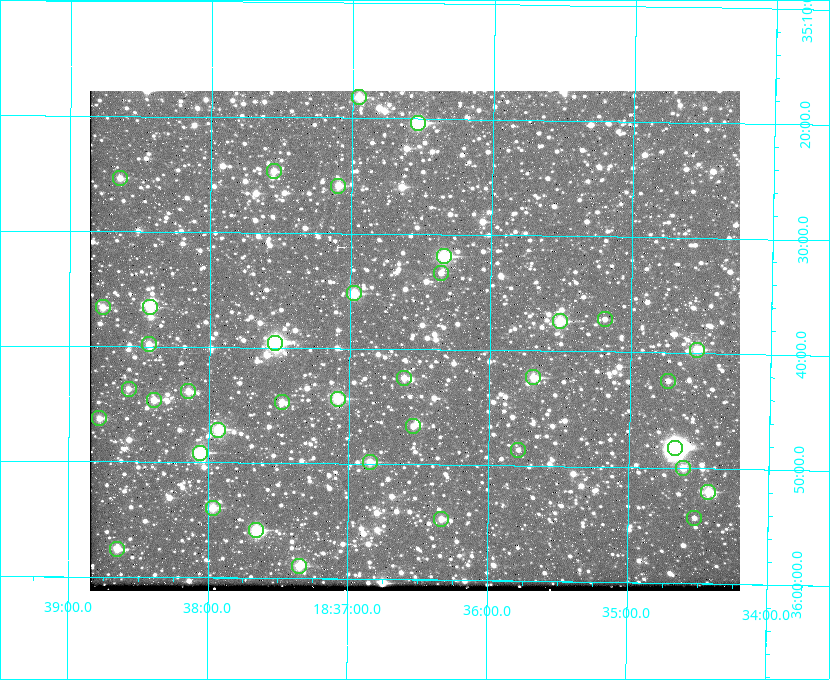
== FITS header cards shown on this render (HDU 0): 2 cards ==
NAXIS1  =                  650 / Width of table row in bytes
NAXIS2  =                  500 / Number of rows in table

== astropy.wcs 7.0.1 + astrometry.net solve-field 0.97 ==
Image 650 x 500 px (HDU 0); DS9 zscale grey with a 90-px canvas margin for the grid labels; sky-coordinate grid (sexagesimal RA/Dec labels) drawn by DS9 from the SOLVED WCS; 38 Tycho-2 reference stars matched to detected sources circled (green)
Header WCS: none
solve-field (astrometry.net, Tycho-2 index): SOLVED blind (the file carries no WCS)
Solved WCS: RA---TAN-SIP/DEC--TAN-SIP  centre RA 18:36:32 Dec +35:39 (279.13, +35.65 deg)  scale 5.21 arcsec/px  FOV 56.4' x 43.4'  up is +179 deg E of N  parity flipped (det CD > 0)
(file carries no celestial WCS; the grid is the blind solution)
Tycho-2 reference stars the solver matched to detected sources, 38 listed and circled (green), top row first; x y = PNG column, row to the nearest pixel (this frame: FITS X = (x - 90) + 1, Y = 500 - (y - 91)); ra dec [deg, ICRS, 3 dp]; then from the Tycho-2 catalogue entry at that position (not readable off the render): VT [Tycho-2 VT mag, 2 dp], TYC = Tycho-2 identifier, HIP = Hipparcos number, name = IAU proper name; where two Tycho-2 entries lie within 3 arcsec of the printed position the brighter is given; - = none
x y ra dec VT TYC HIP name
359 97 279.238 +35.303 11.12 2645-808-1 - -
418 123 279.134 +35.339 9.91 2645-980-1 - -
274 171 279.388 +35.411 11.24 2645-612-1 - -
120 178 279.661 +35.423 11.63 2645-537-1 - -
338 186 279.273 +35.431 11.09 2645-464-1 - -
444 256 279.085 +35.532 9.84 2645-710-1 - -
441 273 279.089 +35.556 12.25 2645-664-1 - -
354 293 279.243 +35.587 11.11 2645-606-1 - -
103 307 279.691 +35.610 11.17 2645-563-1 - -
150 307 279.606 +35.610 10.50 2645-565-1 - -
605 319 278.797 +35.620 11.98 2632-1285-1 - -
560 321 278.877 +35.623 10.37 2632-1282-1 - -
275 343 279.382 +35.660 8.88 2649-136-1 91311 -
149 344 279.608 +35.663 11.57 2649-139-1 - -
697 350 278.632 +35.662 10.68 2636-195-1 - -
533 377 278.922 +35.705 10.37 2636-96-1 - -
404 378 279.153 +35.708 11.59 2649-53-1 - -
668 381 278.683 +35.707 11.93 2636-92-1 - -
129 389 279.644 +35.727 11.73 2649-34-1 - -
188 391 279.537 +35.731 11.00 2649-31-1 - -
338 399 279.271 +35.739 10.27 2649-22-1 - -
154 400 279.598 +35.743 11.39 2649-19-1 - -
282 402 279.370 +35.745 11.39 2649-20-1 - -
99 418 279.695 +35.771 11.56 2649-1228-1 - -
413 426 279.136 +35.778 11.49 2649-1247-1 - -
218 430 279.483 +35.786 9.96 2649-1276-1 - -
675 448 278.667 +35.805 7.78 2636-68-1 91080 -
518 450 278.947 +35.810 12.41 2636-73-1 - -
200 453 279.516 +35.819 10.07 2649-1464-1 - -
370 462 279.212 +35.831 10.99 2649-1529-1 - -
683 468 278.654 +35.833 11.29 2636-133-1 - -
708 492 278.608 +35.867 11.60 2636-246-1 - -
213 508 279.492 +35.899 10.86 2649-1492-1 - -
694 518 278.632 +35.905 12.27 2636-371-1 - -
441 519 279.083 +35.912 11.42 2649-1448-1 - -
256 530 279.414 +35.931 10.32 2649-1381-1 - -
117 549 279.662 +35.960 11.12 2649-1270-1 - -
299 566 279.337 +35.982 10.50 2649-1232-1 - -